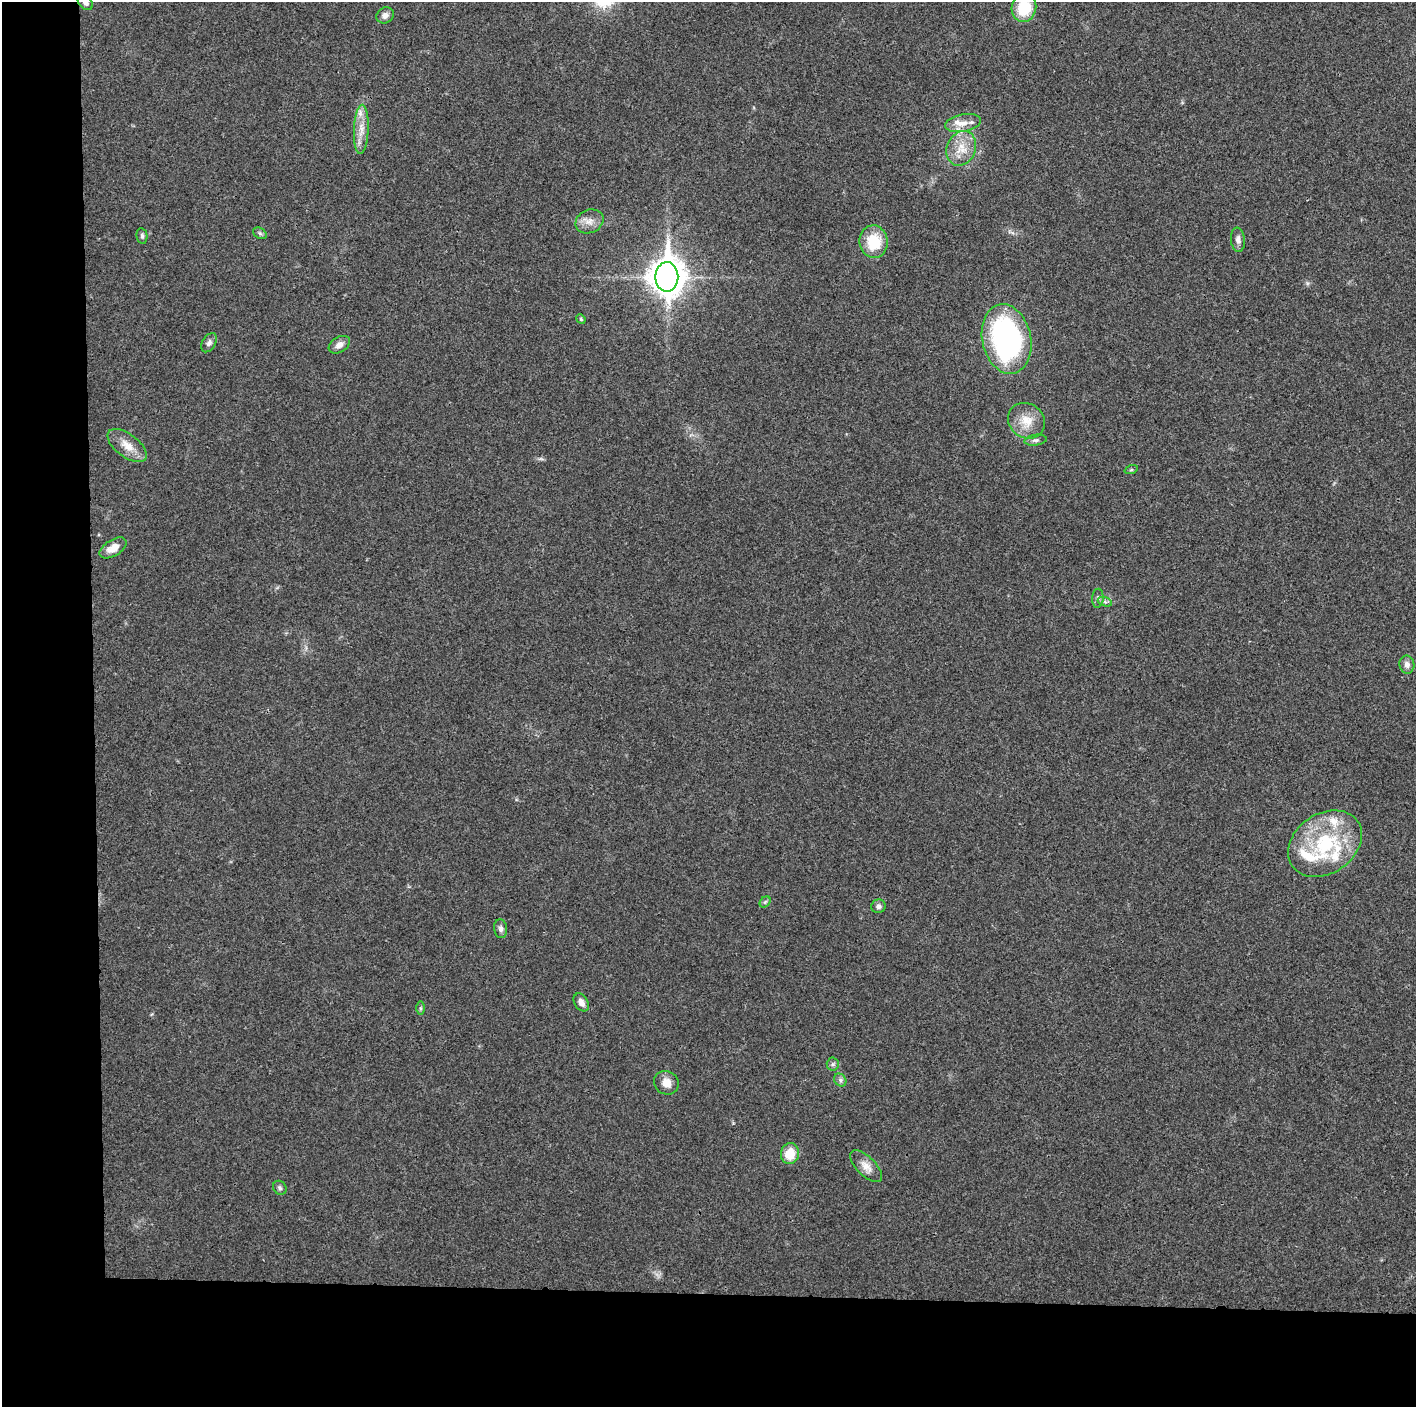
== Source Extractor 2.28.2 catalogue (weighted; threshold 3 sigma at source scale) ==
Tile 7 of 3 x 3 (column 1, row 3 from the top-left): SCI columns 1-1414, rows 9-1413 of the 4242 x 4227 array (HDU 1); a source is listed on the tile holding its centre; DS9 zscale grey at full resolution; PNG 1418 x 1409 px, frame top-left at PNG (2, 2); each listed source drawn as its Kron ellipse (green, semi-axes under 4 px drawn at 4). Shown black and unused: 14% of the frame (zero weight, under 3 of 4 exposures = <1% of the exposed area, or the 3 px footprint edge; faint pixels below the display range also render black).
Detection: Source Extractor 2.28.2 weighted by HDU 2 'WHT'; one run over the whole footprint, this tile lists its part. Background 0.0191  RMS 0.0039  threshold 0.0175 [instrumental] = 3 sigma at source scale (4.5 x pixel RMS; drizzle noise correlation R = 1.50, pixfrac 1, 0.05/0.05 arcsec/px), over >= 5 px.
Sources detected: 42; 6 inside a brighter listed object's ellipse — not listed separately; the other 36 listed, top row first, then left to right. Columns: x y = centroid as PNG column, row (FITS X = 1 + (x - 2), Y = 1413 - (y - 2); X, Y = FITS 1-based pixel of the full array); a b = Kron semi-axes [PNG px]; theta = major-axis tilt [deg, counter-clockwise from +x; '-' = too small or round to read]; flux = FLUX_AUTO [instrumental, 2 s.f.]
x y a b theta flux
85 3 9 6 -45 1.3
1024 8 14 12 77 14
385 15 9 7 31 1.9
963 123 18 8 11 3.9
361 129 24 7 88 4.7
961 148 18 14 66 7.1
589 221 14 11 25 3.5
260 233 7 5 -31 0.79
142 236 8 5 -80 0.89
1238 240 12 7 -84 1.8
874 242 16 14 -83 12
667 277 15 11 -90 710
581 319 5 4 - 0.48
1007 339 35 24 -78 91
209 343 10 6 59 1.5
339 345 11 7 32 2.4
1026 421 19 17 -35 7.1
1035 440 11 5 8 1.2
127 446 23 11 -37 5.6
1131 470 7 4 18 0.55
113 548 15 8 31 4.3
1098 598 9 6 87 1.2
1105 602 7 4 -19 0.95
1407 665 9 7 -81 1.7
1325 844 40 30 35 32
765 902 6 4 44 0.62
878 906 7 6 - 1.3
501 929 9 6 -84 1.4
581 1002 10 6 -57 2.3
420 1008 6 4 90 0.6
833 1064 6 6 - 0.82
840 1080 7 5 -49 1
666 1083 13 11 -31 3.8
790 1154 10 9 - 7.7
866 1166 20 9 -45 3.8
280 1188 7 6 - 1
Isophote crosses this tile's border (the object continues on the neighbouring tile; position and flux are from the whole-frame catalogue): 2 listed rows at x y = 85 3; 1024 8